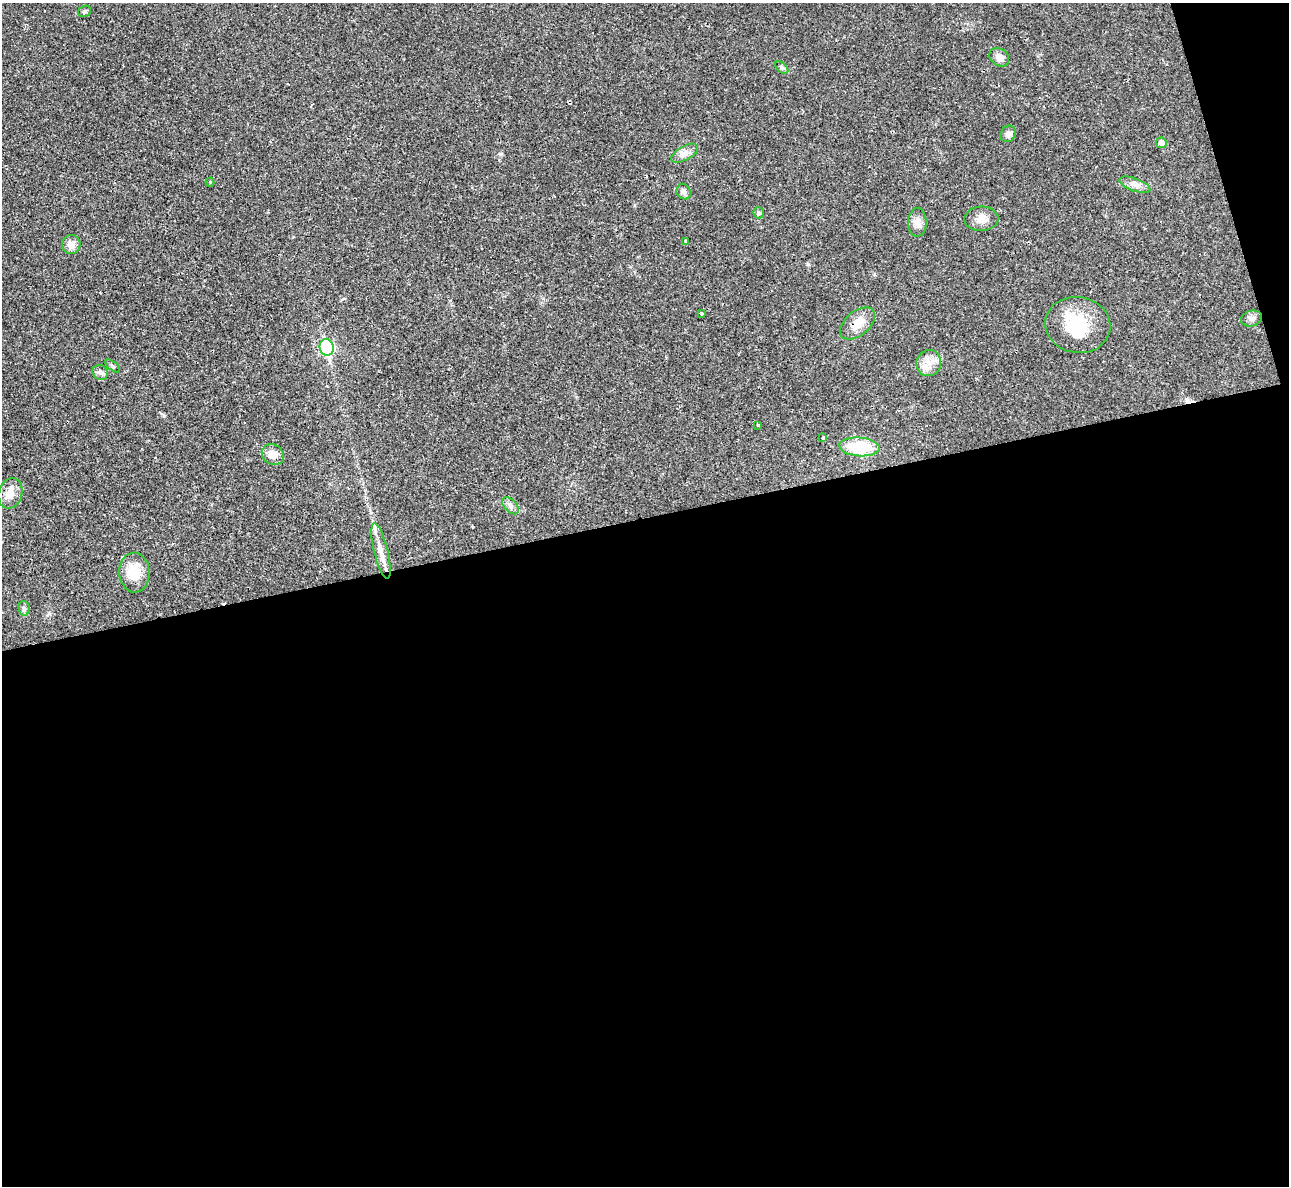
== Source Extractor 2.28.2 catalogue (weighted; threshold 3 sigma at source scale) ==
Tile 16 of 4 x 4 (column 4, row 4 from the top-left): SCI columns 3875-5161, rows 305-1488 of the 5213 x 5195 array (HDU 1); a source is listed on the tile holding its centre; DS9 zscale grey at full resolution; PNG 1291 x 1188 px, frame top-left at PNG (2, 3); each listed source drawn as its Kron ellipse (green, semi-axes under 4 px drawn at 4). Shown black and unused: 58% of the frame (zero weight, under 2 of 3 exposures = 3% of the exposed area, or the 3 px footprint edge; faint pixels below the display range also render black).
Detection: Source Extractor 2.28.2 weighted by HDU 2 'WHT'; one run over the whole footprint, this tile lists its part. Background 0.0288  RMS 0.0041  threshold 0.0184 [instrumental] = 3 sigma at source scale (4.5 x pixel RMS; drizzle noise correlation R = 1.50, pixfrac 1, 0.05/0.05 arcsec/px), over >= 5 px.
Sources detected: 34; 1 inside a brighter object's white glare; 1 cosmic-ray / hot-pixel residue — neither listed nor drawn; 1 inside a brighter listed object's ellipse — not listed separately; the other 31 listed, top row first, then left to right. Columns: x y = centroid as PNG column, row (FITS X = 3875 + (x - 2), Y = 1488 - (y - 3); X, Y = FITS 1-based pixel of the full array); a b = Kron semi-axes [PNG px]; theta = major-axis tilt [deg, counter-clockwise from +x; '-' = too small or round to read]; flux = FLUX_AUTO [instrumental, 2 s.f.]
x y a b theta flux
85 11 7 5 29 0.74
999 57 10 8 -37 2.8
782 67 8 4 -44 0.73
1008 134 8 7 - 1.6
1161 143 5 5 - 2.3
685 153 15 7 29 2.4
210 182 4 4 - 0.38
1135 185 16 6 -21 2.3
684 192 8 7 - 1.6
759 213 5 5 - 0.61
981 219 17 12 3 3.6
917 222 14 9 88 2.7
686 241 3 3 - 1.3
71 244 9 9 - 3.3
701 313 3 3 - 1.3
1251 318 10 7 14 1.7
857 323 20 12 39 5.5
1078 325 33 28 -11 18
327 347 8 7 - 55
929 363 13 12 - 4.1
113 366 9 3 -40 0.56
100 372 8 7 - 1.2
758 425 3 3 - 0.69
823 438 3 3 - 1.3
859 447 20 9 -4 17
273 454 11 10 - 4.2
10 493 15 12 72 3.9
510 506 10 6 -46 1.4
381 551 28 7 -76 5
134 573 20 15 -87 8.6
24 608 7 5 -84 0.93
Overlapping masked pixels (flux is a lower limit): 1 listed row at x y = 857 323
Unlisted compact peaks at least as high as the median listed source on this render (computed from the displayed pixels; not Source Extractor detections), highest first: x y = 164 416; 501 154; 808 264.